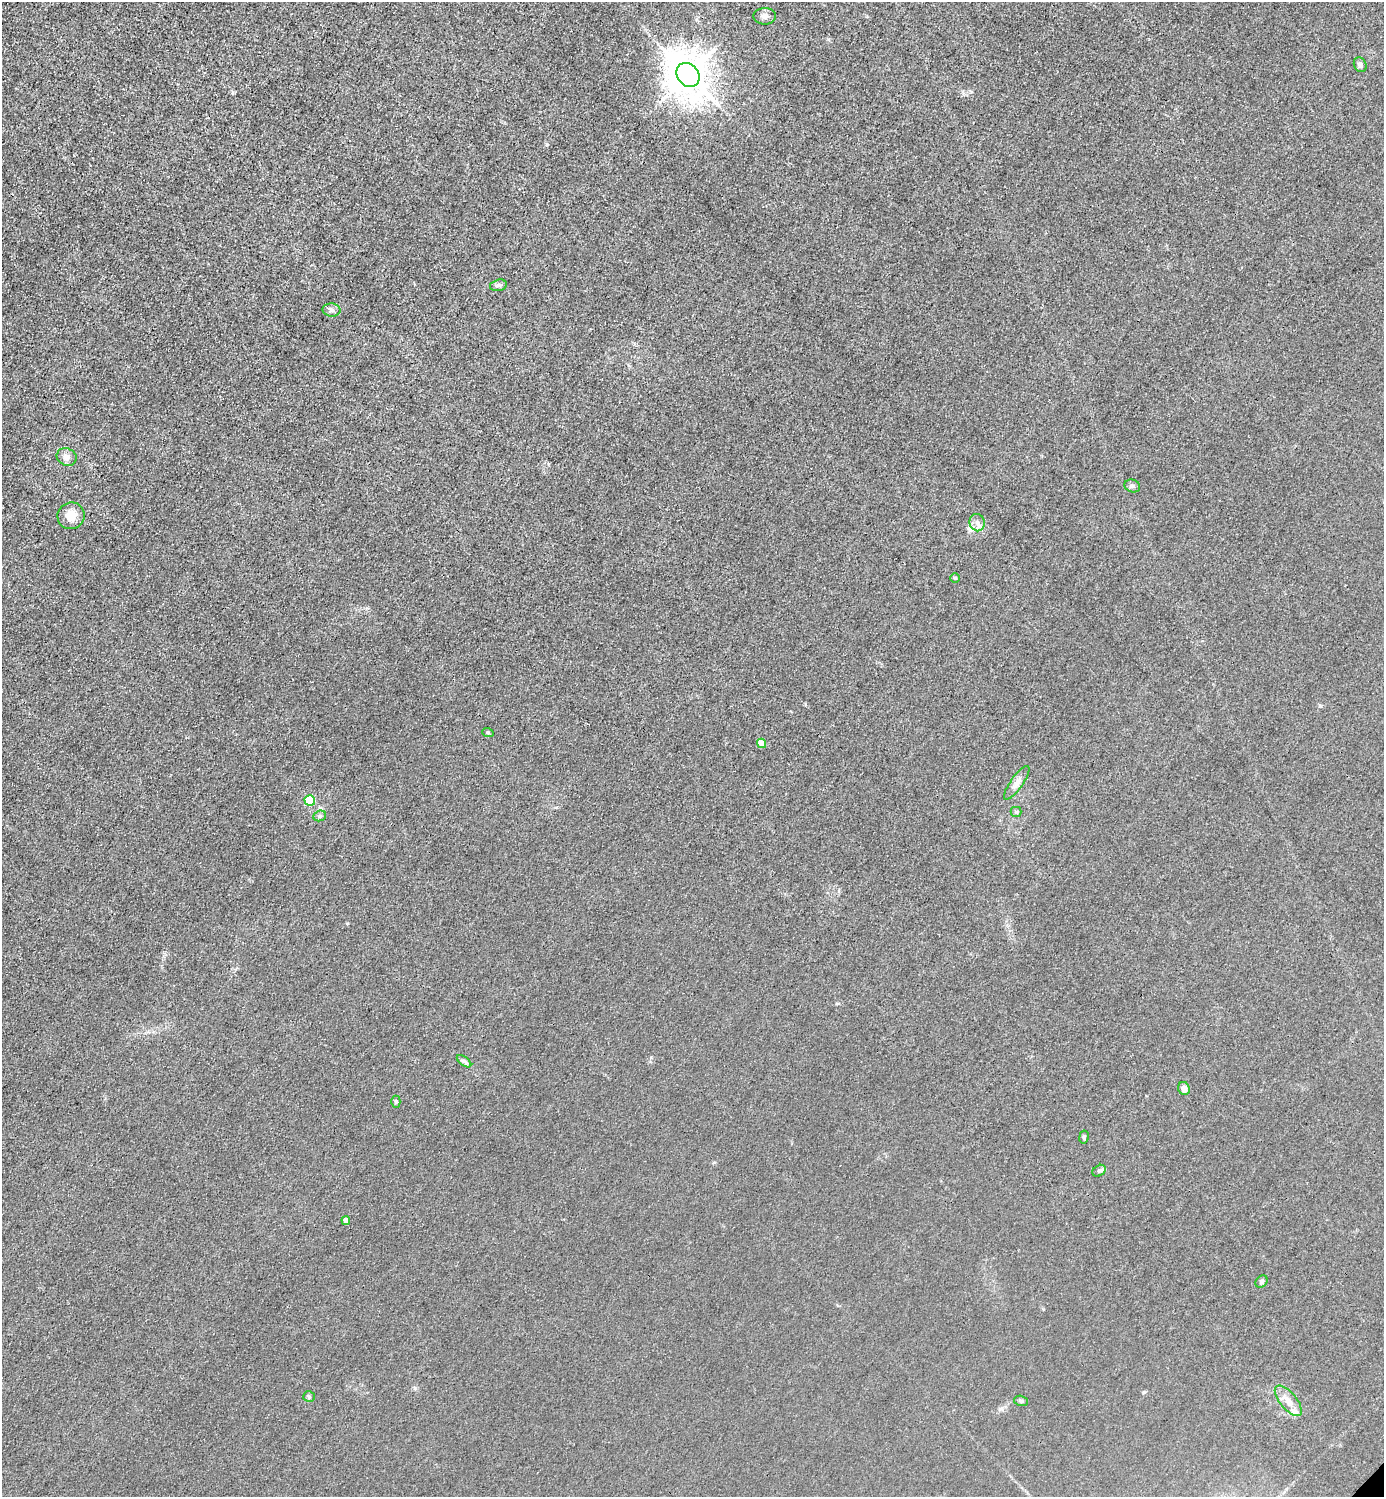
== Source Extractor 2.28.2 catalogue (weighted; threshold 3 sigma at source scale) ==
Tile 11 of 4 x 4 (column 3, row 3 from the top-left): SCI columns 3066-4447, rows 1498-2992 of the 5985 x 5985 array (HDU 1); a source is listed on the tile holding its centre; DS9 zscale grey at full resolution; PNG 1386 x 1499 px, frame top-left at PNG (2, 2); each listed source drawn as its Kron ellipse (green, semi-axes under 4 px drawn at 4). Shown black and unused: <1% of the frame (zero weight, under 3 of 4 exposures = <1% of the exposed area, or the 3 px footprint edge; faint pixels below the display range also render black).
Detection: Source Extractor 2.28.2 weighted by HDU 2 'WHT'; one run over the whole footprint, this tile lists its part. Background 0.0216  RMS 0.0063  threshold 0.0283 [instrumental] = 3 sigma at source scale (4.5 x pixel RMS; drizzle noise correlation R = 1.50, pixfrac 1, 0.05/0.05 arcsec/px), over >= 5 px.
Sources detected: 28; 2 inside a brighter listed object's ellipse — not listed separately; the other 26 listed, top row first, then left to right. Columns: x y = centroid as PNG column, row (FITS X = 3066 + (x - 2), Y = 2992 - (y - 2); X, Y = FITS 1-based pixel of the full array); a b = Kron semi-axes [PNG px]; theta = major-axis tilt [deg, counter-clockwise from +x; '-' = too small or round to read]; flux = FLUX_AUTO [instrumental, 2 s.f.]
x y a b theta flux
765 16 11 8 0 2.8
1360 65 8 6 -66 2.2
688 75 13 10 -51 1800
498 285 8 5 14 1.9
332 310 9 6 -2 2
67 457 10 8 -23 3.6
1132 486 8 6 -18 1.6
71 516 13 13 - 8.2
977 523 9 7 -72 3.2
955 578 5 4 - 0.94
488 733 6 3 -20 0.65
761 743 5 4 - 7
1017 783 20 6 55 3.9
310 800 5 5 - 37
1016 812 5 5 - 1
320 816 6 5 - 1.3
464 1061 8 4 -37 1.5
1184 1088 7 6 - 3.3
396 1102 6 4 90 1.1
1084 1137 6 4 80 0.96
1099 1171 7 5 35 1.3
346 1221 4 4 - 4.2
1261 1282 7 5 46 1.4
309 1397 5 5 - 0.99
1021 1401 7 5 -17 1.3
1288 1401 18 8 -50 6.3
Unlisted compact peaks at least as high as the median listed source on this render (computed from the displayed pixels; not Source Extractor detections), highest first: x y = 547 144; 415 1388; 347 923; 1144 1392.